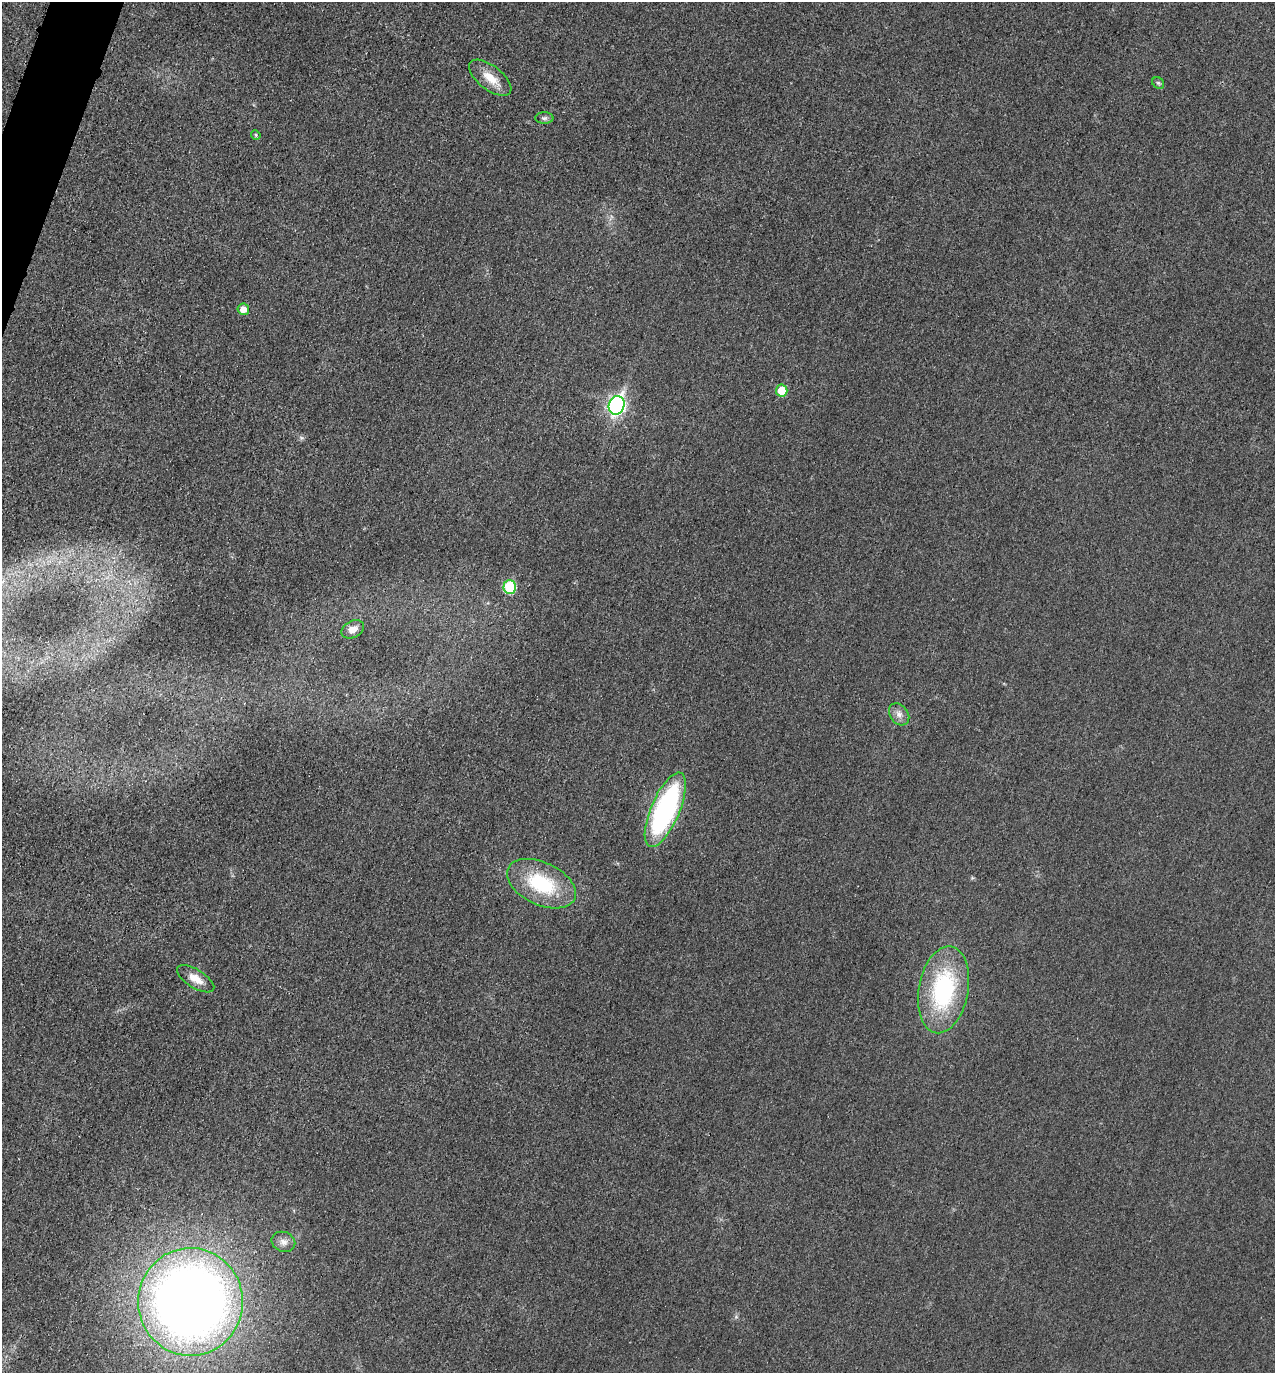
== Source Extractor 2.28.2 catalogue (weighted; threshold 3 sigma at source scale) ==
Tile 11 of 4 x 4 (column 3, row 3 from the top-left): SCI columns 2704-3976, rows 1392-2762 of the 5537 x 5528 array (HDU 1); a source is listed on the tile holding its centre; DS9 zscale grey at full resolution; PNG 1277 x 1375 px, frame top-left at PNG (2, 2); each listed source drawn as its Kron ellipse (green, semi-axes under 4 px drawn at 4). Shown black and unused: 1% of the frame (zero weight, under 3 of 4 exposures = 2% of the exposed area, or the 3 px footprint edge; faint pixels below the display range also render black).
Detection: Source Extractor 2.28.2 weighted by HDU 2 'WHT'; one run over the whole footprint, this tile lists its part. Background 0.0264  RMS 0.006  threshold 0.027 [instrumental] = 3 sigma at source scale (4.5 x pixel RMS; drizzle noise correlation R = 1.50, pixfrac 1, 0.05/0.05 arcsec/px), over >= 5 px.
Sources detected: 16; all 16 listed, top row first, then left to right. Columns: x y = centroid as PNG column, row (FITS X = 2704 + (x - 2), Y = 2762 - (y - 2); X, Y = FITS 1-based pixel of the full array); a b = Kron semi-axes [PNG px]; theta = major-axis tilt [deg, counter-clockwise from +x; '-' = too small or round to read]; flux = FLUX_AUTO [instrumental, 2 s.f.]
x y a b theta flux
490 78 25 12 -38 11
1158 83 6 5 - 0.97
544 118 9 6 1 1.7
256 135 5 4 - 0.81
243 309 6 5 - 6.2
782 390 6 5 - 12
617 405 9 7 70 190
510 587 7 6 - 38
353 629 12 8 27 4.9
899 714 12 9 -52 3.7
665 810 40 14 67 120
541 884 37 21 -25 42
196 979 21 9 -32 7.3
943 990 44 25 80 75
283 1242 12 10 -23 4
191 1302 54 52 -88 710